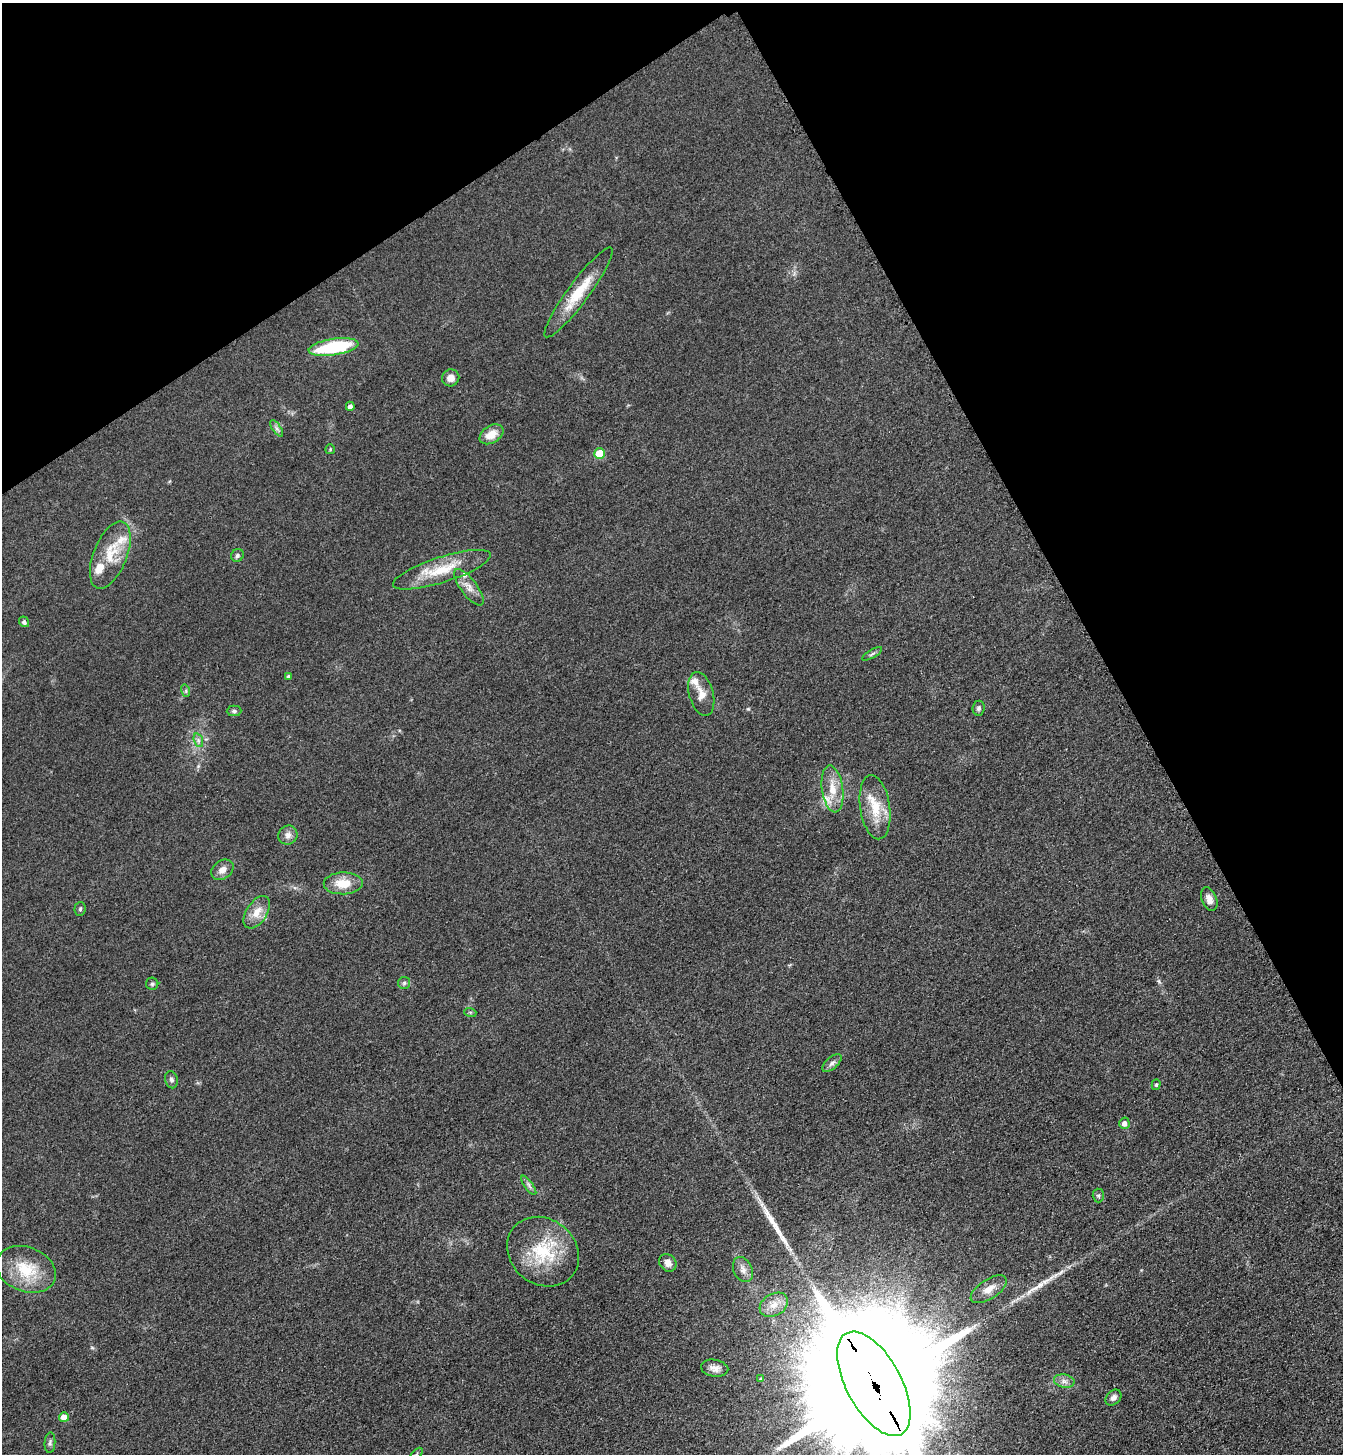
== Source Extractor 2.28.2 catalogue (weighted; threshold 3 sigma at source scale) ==
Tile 3 of 4 x 4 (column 3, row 1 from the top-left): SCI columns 2862-4202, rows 4387-5838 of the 5861 x 5869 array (HDU 1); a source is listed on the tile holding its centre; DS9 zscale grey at full resolution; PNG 1345 x 1456 px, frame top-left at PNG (2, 3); each listed source drawn as its Kron ellipse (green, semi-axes under 4 px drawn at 4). Shown black and unused: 26% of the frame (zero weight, under 3 of 4 exposures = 3% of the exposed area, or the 3 px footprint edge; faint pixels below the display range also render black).
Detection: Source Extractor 2.28.2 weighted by HDU 2 'WHT'; one run over the whole footprint, this tile lists its part. Background 0.0774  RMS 0.0093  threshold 0.042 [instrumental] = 3 sigma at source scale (4.5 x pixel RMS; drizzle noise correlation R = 1.50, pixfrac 1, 0.05/0.05 arcsec/px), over >= 5 px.
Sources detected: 58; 2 long thin detections or spike segments (spike, bleed or trail) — neither listed nor drawn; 5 inside a brighter listed object's ellipse — not listed separately; the other 51 listed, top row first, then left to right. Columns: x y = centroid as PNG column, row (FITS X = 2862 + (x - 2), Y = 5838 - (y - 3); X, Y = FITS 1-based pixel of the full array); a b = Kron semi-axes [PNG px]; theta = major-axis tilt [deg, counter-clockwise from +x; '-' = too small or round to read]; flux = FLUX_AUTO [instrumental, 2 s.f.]
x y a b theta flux
579 292 55 11 53 30
333 347 25 8 9 70
451 378 9 8 - 6.8
350 406 4 4 - 3.9
277 428 9 4 -55 2.7
491 434 13 8 32 12
330 449 5 5 - 1.1
600 453 5 5 - 30
110 555 35 16 68 27
237 555 7 6 - 2.3
442 570 51 12 18 31
469 587 22 8 -53 8.2
24 622 5 5 - 2.4
872 654 11 3 30 2
288 676 4 4 - 1.3
186 691 6 4 -73 1.5
701 694 22 12 -74 11
979 708 7 6 - 2.4
234 711 7 5 0 2
198 740 7 4 -72 2.3
832 789 23 10 -82 16
875 807 32 15 -82 26
288 835 10 9 - 4.9
222 870 12 9 37 6.4
343 883 19 11 1 18
1209 899 12 7 -68 6
80 909 7 5 87 1.6
257 912 18 10 56 12
404 983 6 6 - 2.1
152 984 6 6 - 1.8
470 1012 6 4 -17 1.3
832 1063 12 6 42 3.6
171 1080 8 6 -75 2.7
1156 1085 5 4 - 1.4
1124 1123 5 5 - 4.5
529 1185 11 3 -55 2.2
1098 1196 7 5 -87 1.8
543 1252 38 32 -39 54
668 1263 9 8 - 6.1
26 1269 31 22 -21 37
743 1269 13 9 -64 5.7
989 1289 20 9 33 10
774 1305 15 11 30 11
715 1368 14 8 -9 6
761 1379 4 3 - 1.3
1064 1381 10 6 -10 4.2
874 1384 57 27 -61 78000
1113 1398 9 6 43 3.6
64 1417 5 5 - 9.5
50 1443 10 5 86 2.3
416 1454 8 3 45 1.2
Overlapping masked pixels (flux is a lower limit): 1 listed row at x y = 874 1384
Isophote crosses this tile's border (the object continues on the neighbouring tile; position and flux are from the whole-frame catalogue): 2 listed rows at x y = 874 1384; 416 1454